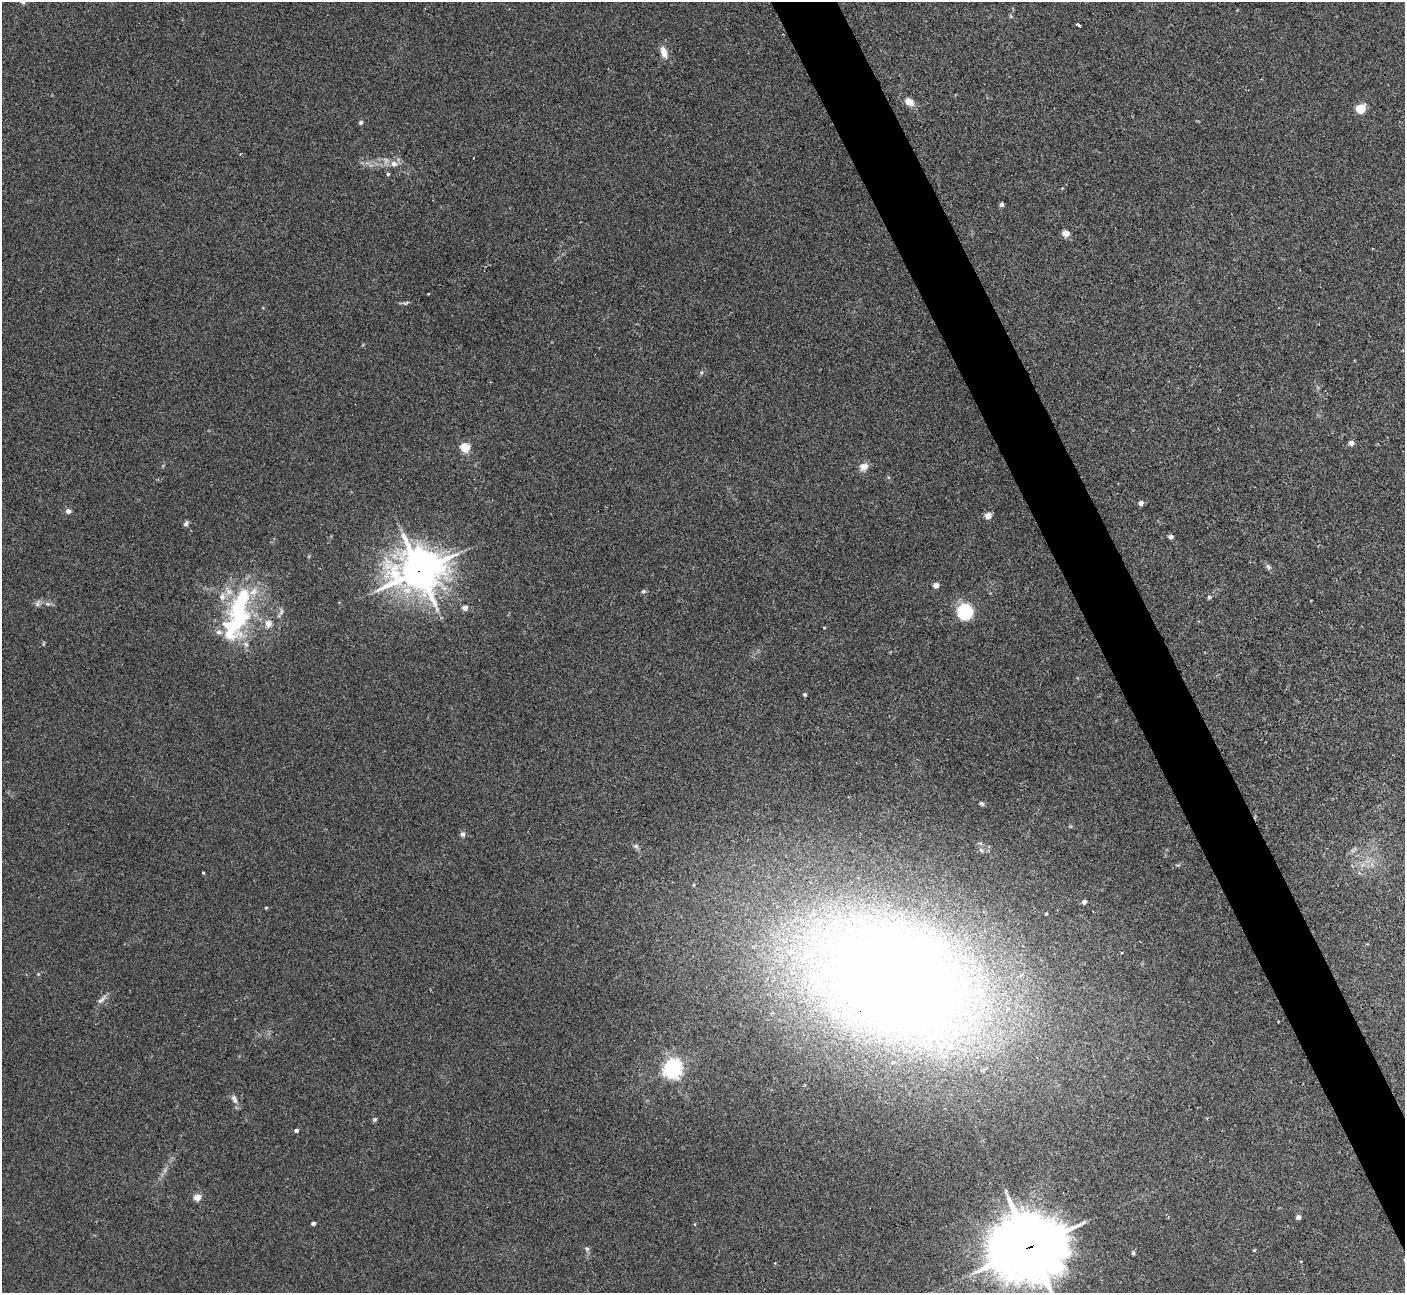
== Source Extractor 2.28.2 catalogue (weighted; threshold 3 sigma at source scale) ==
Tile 6 of 4 x 4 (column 2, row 2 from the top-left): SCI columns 1446-2848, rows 2769-4059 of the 5684 x 5663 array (HDU 1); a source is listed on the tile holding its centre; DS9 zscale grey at full resolution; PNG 1407 x 1295 px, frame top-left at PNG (2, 2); no overlay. Shown black and unused: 4% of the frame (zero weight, under 2 of 3 exposures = <1% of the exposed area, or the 3 px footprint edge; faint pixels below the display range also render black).
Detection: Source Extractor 2.28.2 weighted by HDU 2 'WHT'; one run over the whole footprint, this tile lists its part. Background 0.0444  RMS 0.0076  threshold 0.0341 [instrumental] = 3 sigma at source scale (4.5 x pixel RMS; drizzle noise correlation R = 1.50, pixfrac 1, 0.05/0.05 arcsec/px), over >= 5 px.
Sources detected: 65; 6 inside a brighter listed object's ellipse — not listed separately; the other 59 listed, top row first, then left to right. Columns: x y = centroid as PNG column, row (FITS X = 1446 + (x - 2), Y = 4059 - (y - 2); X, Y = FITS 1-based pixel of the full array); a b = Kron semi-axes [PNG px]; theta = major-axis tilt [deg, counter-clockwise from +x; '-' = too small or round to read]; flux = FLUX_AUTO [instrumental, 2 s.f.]
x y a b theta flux
1010 16 6 4 -70 0.89
1078 25 5 3 - 13
664 52 13 7 -72 7
909 102 12 8 -34 6.3
1361 108 5 5 - 38
361 122 5 5 - 1.4
474 158 3 2 - 0.5
394 164 10 8 -3 4.6
388 174 4 4 - 1.1
1001 204 5 4 - 1.8
1066 233 5 4 - 14
406 303 8 4 19 1.4
701 372 5 3 - 0.87
1351 443 4 4 - 5.5
465 447 5 5 - 42
864 467 10 8 23 5.9
1141 503 5 4 - 4
68 511 5 4 - 4.3
988 516 6 6 - 4.9
186 523 7 5 55 2.2
1171 537 4 4 - 3.8
1268 567 9 6 -62 2
419 571 17 15 5 1800
936 585 4 4 - 8.7
643 591 6 5 - 1.3
1209 597 5 4 - 1.4
38 603 11 6 63 2.2
48 604 7 4 -18 1.6
465 608 4 4 - 7.8
239 611 69 22 81 94
281 612 11 5 68 2.2
965 612 11 11 - 47
268 623 9 8 - 5.3
824 627 4 3 - 0.58
805 695 4 4 - 1.3
982 804 6 5 - 1.5
463 834 7 6 - 2.4
636 846 7 6 - 1.9
981 850 7 4 -45 1.4
203 873 3 3 - 0.64
694 885 5 3 - 0.68
1084 902 4 4 - 3.8
266 908 4 3 - 0.82
1046 914 3 2 - 0.88
38 974 4 4 - 0.66
897 980 129 80 -26 1400
101 1000 12 6 38 3.2
673 1069 9 6 50 380
234 1099 13 6 -63 3.6
375 1119 6 5 - 1.3
296 1130 4 4 - 2.8
197 1197 4 4 - 15
1298 1217 4 4 - 4.1
313 1223 4 3 - 2.4
1030 1247 24 21 12 5800
587 1249 6 5 - 1.3
1254 1250 5 3 - 0.61
1133 1253 5 4 - 1.4
1301 1261 4 2 - 0.59
Overlapping masked pixels (flux is a lower limit): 3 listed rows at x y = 419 571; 897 980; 1030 1247
Isophote crosses this tile's border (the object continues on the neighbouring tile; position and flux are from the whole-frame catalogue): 1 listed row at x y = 1030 1247